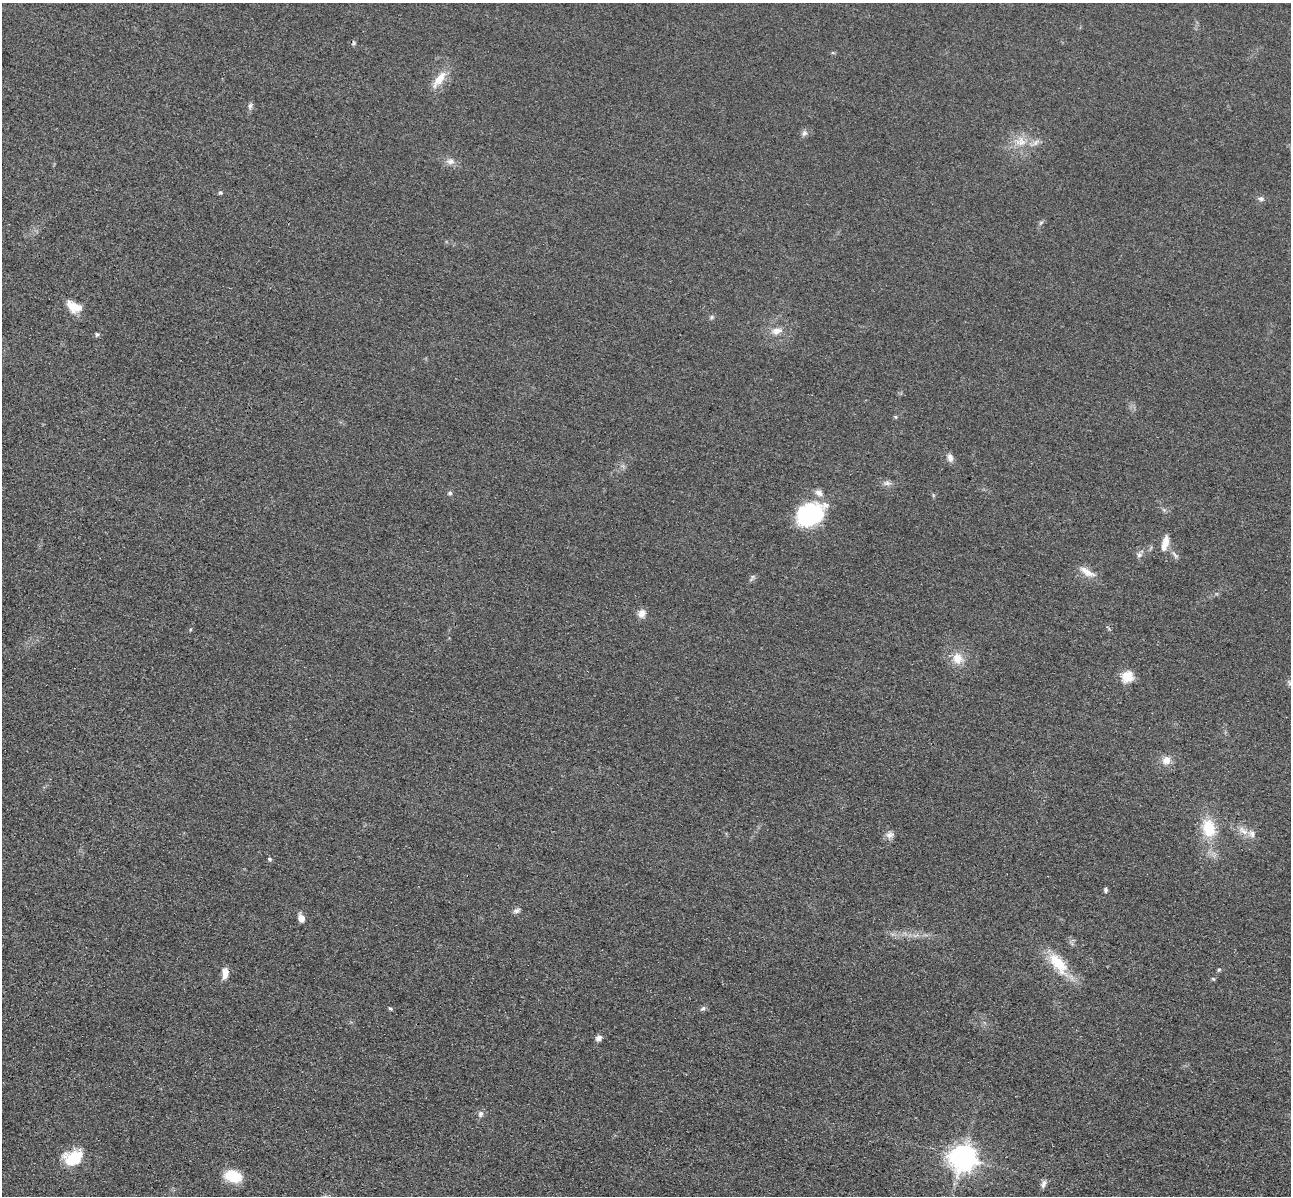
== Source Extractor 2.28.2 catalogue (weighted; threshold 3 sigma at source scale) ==
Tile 7 of 4 x 4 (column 3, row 2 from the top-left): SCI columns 2751-4039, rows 2786-3979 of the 5350 x 5365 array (HDU 1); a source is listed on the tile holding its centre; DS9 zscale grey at full resolution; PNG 1293 x 1198 px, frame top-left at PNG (2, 3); no overlay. Shown black and unused: <1% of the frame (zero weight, under 3 of 4 exposures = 9% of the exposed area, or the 3 px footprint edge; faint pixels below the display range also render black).
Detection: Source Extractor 2.28.2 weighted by HDU 2 'WHT'; one run over the whole footprint, this tile lists its part. Background 0.0476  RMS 0.0084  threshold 0.0377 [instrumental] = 3 sigma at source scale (4.5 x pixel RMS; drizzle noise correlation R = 1.50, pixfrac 1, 0.05/0.05 arcsec/px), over >= 5 px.
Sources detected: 50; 4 inside a brighter listed object's ellipse — not listed separately; the other 46 listed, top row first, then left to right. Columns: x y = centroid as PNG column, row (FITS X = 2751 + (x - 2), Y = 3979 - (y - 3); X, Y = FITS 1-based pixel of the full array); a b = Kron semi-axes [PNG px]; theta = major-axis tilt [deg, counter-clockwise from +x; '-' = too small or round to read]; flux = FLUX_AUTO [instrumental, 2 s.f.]
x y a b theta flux
354 43 7 4 90 1.3
439 79 27 9 52 12
250 106 9 6 79 2.3
804 133 9 6 61 2.6
1021 141 15 14 - 12
450 161 12 8 2 4.5
220 193 5 5 - 1.3
1261 199 7 6 - 2.3
1041 222 6 4 3 1.3
74 307 20 12 -28 12
711 317 6 5 - 1.4
777 331 14 9 12 6.9
97 334 6 5 - 1.3
895 417 6 4 -89 0.91
950 458 11 7 -76 3.9
887 483 10 6 9 3
450 493 6 5 - 1.6
810 514 28 21 22 76
1165 541 14 8 85 7.6
1139 555 7 6 - 2.2
1175 555 13 4 -50 2.5
1087 572 22 8 -30 8.7
641 613 11 9 74 5.1
958 658 15 14 - 12
1127 676 6 6 - 63
1289 683 9 4 -77 1.5
1166 760 11 10 - 7
1209 828 22 16 -80 25
1243 831 18 8 -36 7.2
889 835 11 8 35 4.2
269 859 5 4 - 1.2
1106 890 7 5 -82 1.5
517 911 11 5 27 2.5
301 918 7 5 -72 8.4
1058 963 36 15 -52 27
1219 970 5 4 - 1.1
225 973 16 8 83 6.2
1213 979 5 4 - 0.98
703 1008 7 5 46 1.8
390 1009 6 4 -36 1.2
598 1038 8 6 32 3.2
481 1114 9 7 67 2.7
76 1158 21 17 -4 25
963 1158 9 8 - 910
233 1176 17 11 -15 24
1043 1184 13 6 69 3.1